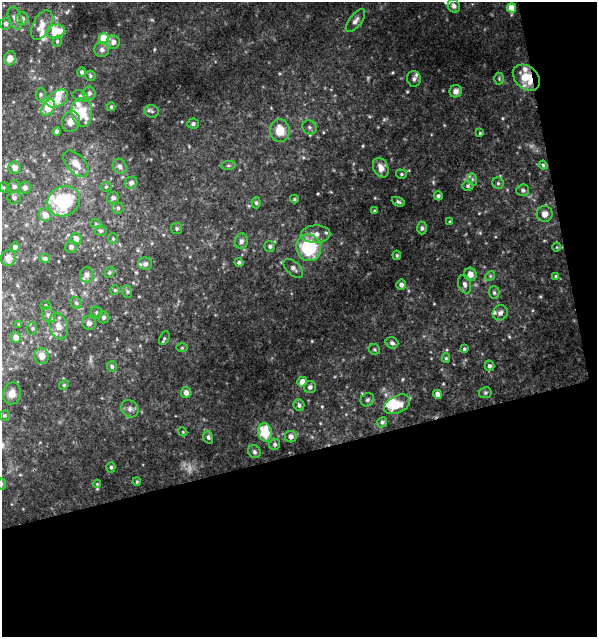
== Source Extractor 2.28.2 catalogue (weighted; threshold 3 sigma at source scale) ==
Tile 4 of 2 x 2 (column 2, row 2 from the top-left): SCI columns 615-1209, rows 1-635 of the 1225 x 1270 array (HDU 1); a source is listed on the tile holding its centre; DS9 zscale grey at full resolution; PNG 599 x 639 px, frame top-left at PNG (2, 2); each listed source drawn as its Kron ellipse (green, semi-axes under 4 px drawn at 4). Shown black and unused: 33% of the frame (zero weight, under 2 of 3 exposures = <1% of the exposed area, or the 3 px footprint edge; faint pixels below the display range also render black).
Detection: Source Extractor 2.28.2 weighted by HDU 2 'WHT'; one run over the whole footprint, this tile lists its part. Background 0.0611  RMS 0.0053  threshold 0.0236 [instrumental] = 3 sigma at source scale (4.5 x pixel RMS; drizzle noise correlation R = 1.50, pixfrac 1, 0.0396/0.0396 arcsec/px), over >= 5 px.
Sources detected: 152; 4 too faint to see at this stretch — neither listed nor drawn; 15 inside a brighter listed object's ellipse — not listed separately; the other 133 listed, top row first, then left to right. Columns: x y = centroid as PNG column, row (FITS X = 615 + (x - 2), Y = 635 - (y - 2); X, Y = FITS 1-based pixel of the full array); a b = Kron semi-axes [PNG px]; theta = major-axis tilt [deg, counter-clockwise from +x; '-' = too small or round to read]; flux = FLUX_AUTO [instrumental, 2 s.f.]
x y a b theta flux
454 6 7 6 - 1.7
511 8 5 4 - 7.9
15 18 12 6 -70 2.2
22 19 6 6 - 2.2
355 21 14 6 52 2.3
6 24 6 6 - 1.1
42 25 16 8 62 5
55 32 9 7 14 14
104 39 5 5 - 16
57 41 6 4 71 0.74
113 42 7 6 - 2.9
102 50 7 7 - 2
10 58 7 6 - 3.4
82 72 5 4 - 1.1
90 76 5 5 - 0.89
526 78 15 11 -40 11
414 79 8 7 - 1.6
499 79 6 5 - 0.72
456 91 6 6 - 2.2
89 93 6 6 - 1.4
41 95 7 5 89 0.96
80 96 7 5 -21 1.2
57 99 12 7 32 6
48 107 9 5 61 15
111 107 4 3 - 0.74
152 111 7 6 - 1.1
82 112 14 10 -85 11
71 121 10 9 - 4.1
193 124 5 5 - 1.2
309 127 7 6 - 1.4
280 130 11 10 - 9.9
57 132 4 4 - 1.8
480 133 3 3 - 0.57
76 164 16 9 -47 5.9
228 165 7 4 8 0.81
543 165 4 4 - 0.75
120 166 8 6 -58 2
15 168 6 6 - 2.9
381 168 10 7 -64 4.1
401 174 5 4 - 0.83
472 179 6 4 -72 0.79
131 183 6 6 - 1.8
498 183 5 5 - 1
468 186 5 5 - 0.95
3 187 5 3 - 0.56
14 187 6 5 - 1.4
106 187 5 5 - 0.71
25 188 6 5 - 1.7
523 190 6 5 - 1.2
438 196 4 3 - 1.2
14 198 6 6 - 1.6
113 198 6 5 - 1.7
294 199 4 4 - 0.51
64 201 16 14 29 30
398 202 7 4 -23 0.95
256 203 6 4 -87 0.98
118 208 6 5 - 1.1
375 211 3 3 - 0.69
545 214 8 8 - 3
45 215 7 6 - 4.5
450 221 3 3 - 0.49
96 224 5 3 - 0.63
177 228 5 5 - 0.98
422 228 6 5 - 1
101 231 6 5 - 0.88
316 234 15 9 1 4.2
76 239 6 5 - 3.9
113 239 5 4 - 0.72
241 241 7 6 - 1.8
270 246 5 5 - 1.2
15 247 5 4 - 1.8
71 247 6 6 - 1.4
557 247 4 3 - 0.4
309 248 13 12 - 33
397 255 5 3 - 0.69
8 258 8 7 - 3.9
45 258 5 4 - 1.3
239 262 4 4 - 1.2
145 264 7 6 - 1.4
293 268 12 6 -43 2
109 272 6 4 56 0.77
470 274 6 6 - 3.5
87 275 7 6 - 1.6
490 276 5 4 - 0.7
556 276 4 3 - 0.52
465 284 9 6 -71 1.5
401 285 5 5 - 2
115 290 5 5 - 0.69
127 292 6 5 - 0.82
494 293 6 5 - 1.1
76 303 6 5 - 0.96
45 305 5 4 - 0.61
97 313 6 5 - 1
500 313 8 7 - 1.9
49 315 8 6 -64 2.1
103 317 6 6 - 1.3
89 323 7 7 - 1.9
19 325 4 3 - 0.69
58 326 13 9 -72 4.1
32 328 6 5 - 0.84
16 337 5 5 - 3.2
164 338 7 4 63 0.83
392 343 6 5 - 1.5
182 348 6 4 1 0.53
374 349 6 5 - 0.78
464 349 3 3 - 0.78
42 356 8 7 - 4
446 358 5 4 - 0.71
489 366 5 5 - 1.3
112 367 5 5 - 1.1
302 382 5 5 - 5.5
64 385 5 4 - 0.66
310 387 6 6 - 1.7
12 393 11 8 79 3.5
186 393 5 5 - 2.6
485 393 6 5 - 0.94
438 394 4 4 - 2.4
367 400 7 6 - 1.1
397 404 14 8 27 8.9
299 405 6 5 - 1.3
130 409 9 8 - 2.3
4 415 5 5 - 0.71
382 422 5 4 - 1.2
183 432 4 3 - 0.45
265 432 9 7 -82 16
208 437 6 4 -72 1.3
291 437 6 5 - 2.5
275 444 6 5 - 1
254 452 7 6 - 1.3
111 467 5 4 - 0.76
137 482 4 3 - 0.61
2 484 5 3 - 0.57
97 484 4 3 - 0.49
Overlapping masked pixels (flux is a lower limit): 1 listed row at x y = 526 78
Isophote crosses this tile's border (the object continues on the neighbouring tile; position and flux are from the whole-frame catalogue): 1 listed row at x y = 2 484